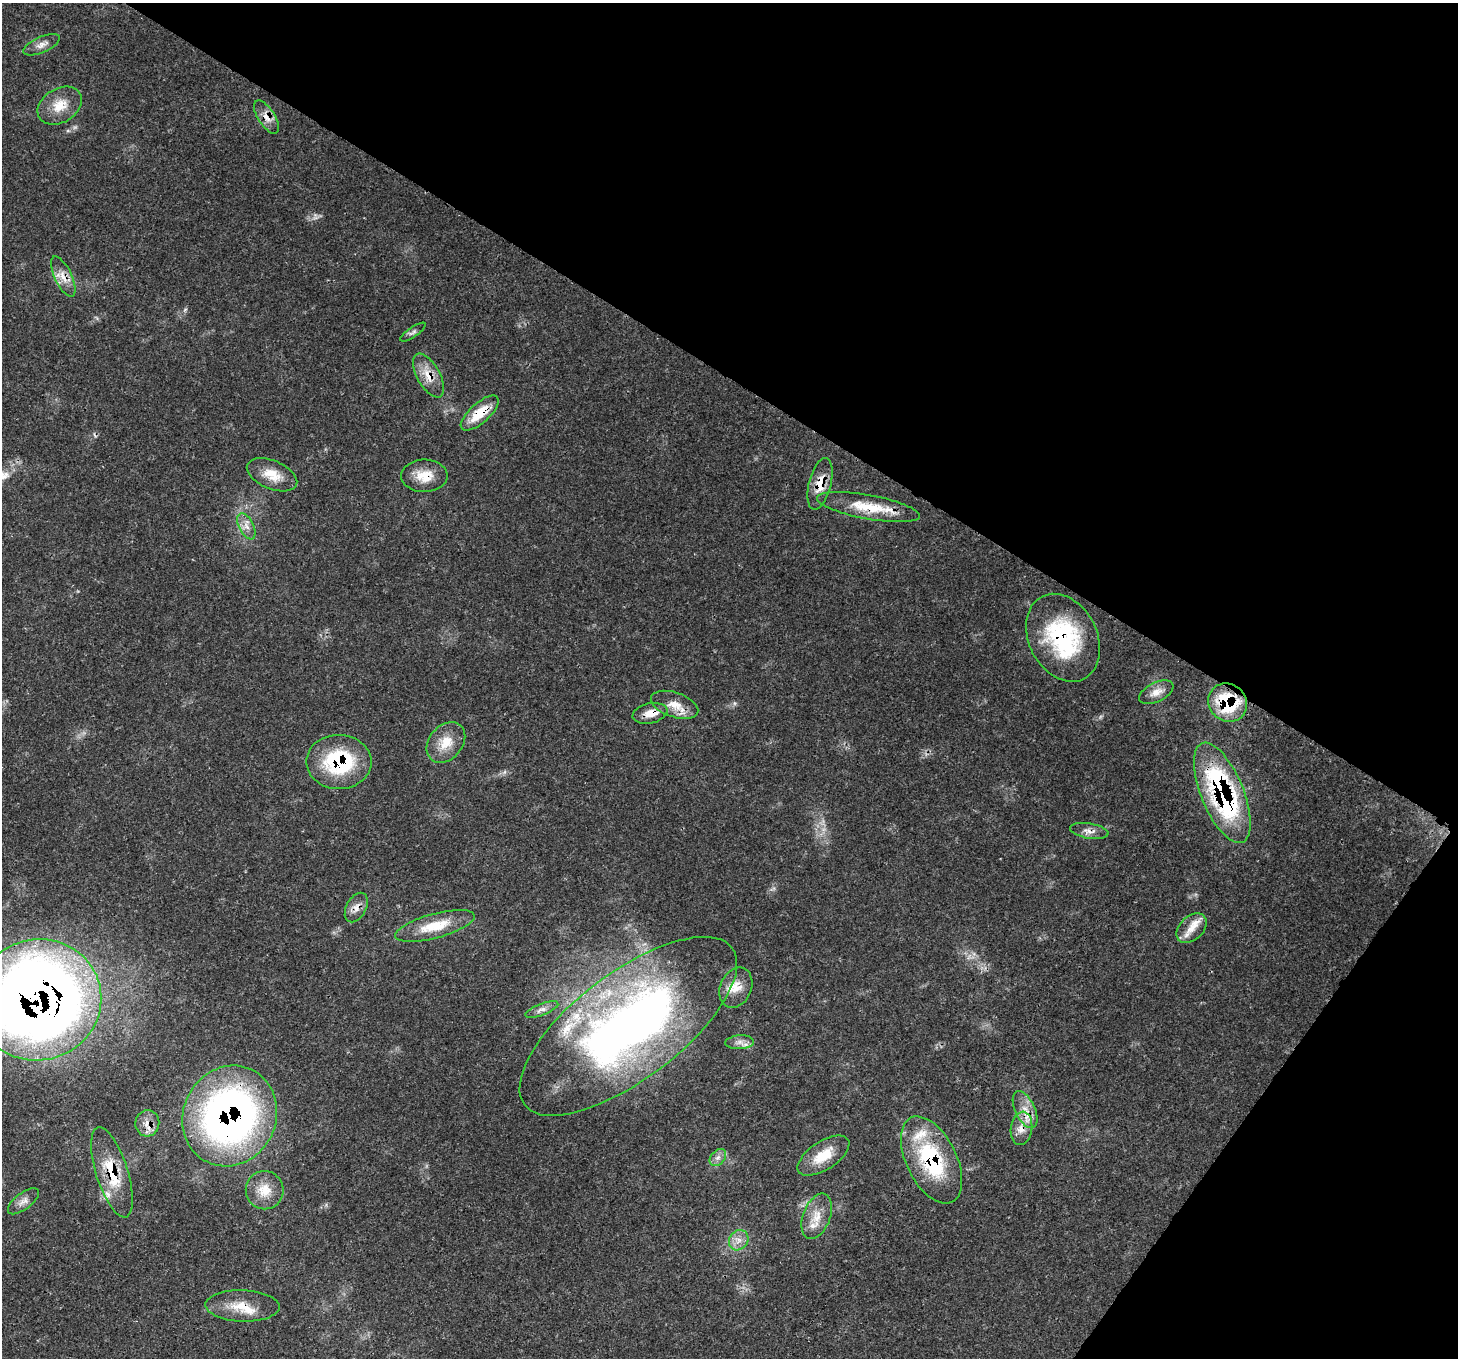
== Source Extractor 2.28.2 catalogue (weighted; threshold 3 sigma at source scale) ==
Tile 8 of 4 x 4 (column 4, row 2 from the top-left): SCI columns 4447-5902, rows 3070-4425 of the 5976 x 6068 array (HDU 1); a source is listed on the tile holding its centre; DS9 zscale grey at full resolution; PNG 1460 x 1360 px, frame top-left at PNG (2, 3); each listed source drawn as its Kron ellipse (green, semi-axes under 4 px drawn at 4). Shown black and unused: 33% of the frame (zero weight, under 3 of 4 exposures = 8% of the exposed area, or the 3 px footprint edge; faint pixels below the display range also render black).
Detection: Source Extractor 2.28.2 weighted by HDU 2 'WHT'; one run over the whole footprint, this tile lists its part. Background 0.0539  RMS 0.0029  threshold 0.0129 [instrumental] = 3 sigma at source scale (4.5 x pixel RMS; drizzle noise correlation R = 1.50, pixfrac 1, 0.0396/0.0396 arcsec/px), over >= 5 px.
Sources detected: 49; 7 inside a brighter listed object's ellipse — not listed separately; the other 42 listed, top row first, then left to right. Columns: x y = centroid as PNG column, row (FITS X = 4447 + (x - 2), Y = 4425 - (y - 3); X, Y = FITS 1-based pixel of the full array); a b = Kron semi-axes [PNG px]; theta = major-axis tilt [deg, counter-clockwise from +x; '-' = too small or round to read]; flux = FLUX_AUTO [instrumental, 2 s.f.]
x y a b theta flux
42 45 19 8 24 2.1
60 106 24 17 31 6
266 117 19 8 -57 2.9
63 277 22 8 -64 3.5
413 332 15 5 34 0.92
429 376 24 11 -60 4.8
480 413 24 10 42 8.2
272 475 27 14 -22 5.7
424 476 23 16 0 5.7
820 484 26 11 76 5.4
868 507 52 12 -10 11
246 526 14 7 -64 2.2
1063 638 46 34 -63 33
1156 692 18 9 26 2.9
1228 703 20 18 -41 20
675 705 24 12 -18 4.7
650 713 17 10 12 3.8
446 742 22 16 50 6.2
339 762 32 27 0 27
1222 793 53 21 -68 57
1089 831 19 7 -9 2.1
356 907 16 9 61 2.5
435 926 41 12 15 9.5
1192 928 17 12 43 3.9
736 988 21 15 66 4.7
38 1000 64 60 14 460
542 1009 17 5 21 1.6
628 1026 130 53 37 200
740 1042 14 7 4 1.9
1025 1110 20 10 -64 3.9
230 1116 51 46 64 140
147 1123 13 12 - 2.9
1021 1128 16 10 82 3.8
823 1156 29 14 34 7.8
718 1158 10 7 48 1.4
932 1160 47 25 -64 28
112 1172 47 16 -72 12
265 1190 19 19 - 5.6
23 1201 18 8 37 2
817 1216 24 13 69 5.3
739 1240 11 9 53 2.2
243 1306 37 15 -2 7.4
Overlapping masked pixels (flux is a lower limit): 21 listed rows (the first 20) at x y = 266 117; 63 277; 429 376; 480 413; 424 476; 820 484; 868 507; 1063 638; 1228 703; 650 713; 339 762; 1222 793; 1089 831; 356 907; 38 1000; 230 1116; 147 1123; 1021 1128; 932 1160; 112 1172
Isophote crosses this tile's border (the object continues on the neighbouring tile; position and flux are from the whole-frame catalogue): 1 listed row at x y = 38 1000